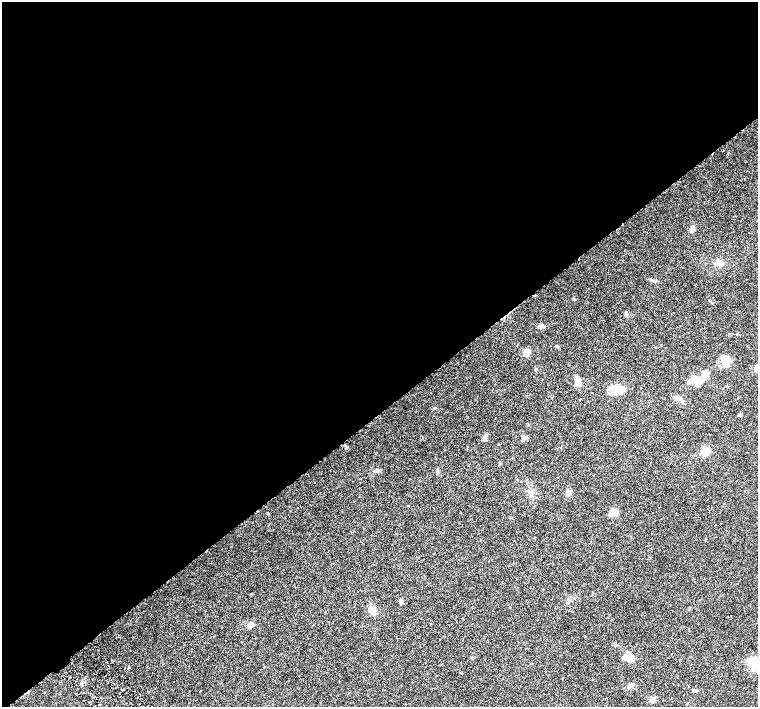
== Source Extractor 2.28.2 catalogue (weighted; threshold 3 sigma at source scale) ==
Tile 2 of 4 x 4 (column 2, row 1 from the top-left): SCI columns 1518-3028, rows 4440-5849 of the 6057 x 6002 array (HDU 1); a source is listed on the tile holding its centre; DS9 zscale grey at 2 x 2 block average (1 PNG px = mean of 2 x 2 image px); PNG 760 x 709 px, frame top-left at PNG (2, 2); no overlay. Shown black and unused: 59% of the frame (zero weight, under 4 of 8 exposures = <1% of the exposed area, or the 3 px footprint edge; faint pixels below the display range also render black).
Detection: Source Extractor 2.28.2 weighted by HDU 2 'WHT'; one run over the whole footprint, this tile lists its part. Background 0.0161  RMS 0.0013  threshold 0.00541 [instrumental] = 3 sigma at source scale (4.09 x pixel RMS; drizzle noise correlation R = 1.36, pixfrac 0.8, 0.0396/0.0396 arcsec/px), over >= 5 px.
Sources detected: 27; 1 cosmic-ray / hot-pixel residue — not listed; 1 inside a brighter listed object's ellipse — not listed separately; the other 25 listed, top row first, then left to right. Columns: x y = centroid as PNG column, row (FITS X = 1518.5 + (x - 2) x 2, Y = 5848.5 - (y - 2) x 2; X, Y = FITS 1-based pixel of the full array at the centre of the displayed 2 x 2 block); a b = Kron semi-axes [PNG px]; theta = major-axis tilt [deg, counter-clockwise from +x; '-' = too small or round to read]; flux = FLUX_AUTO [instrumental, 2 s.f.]
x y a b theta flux
692 229 7 5 48 1.2
719 263 9 6 7 2
540 326 7 5 5 0.75
526 352 5 4 - 2.4
725 362 14 6 -80 2.4
705 374 8 5 55 2.8
577 381 9 5 85 1.3
698 382 12 9 19 2.6
616 388 13 10 26 3.9
677 398 10 4 -24 1.1
740 414 5 4 - 0.37
484 438 6 4 85 0.59
705 452 9 6 45 2.7
437 471 5 3 - 0.39
568 493 6 5 - 0.85
613 512 10 7 -1 2
226 595 2 2 - 0.11
400 601 5 4 - 0.5
372 610 8 6 -83 2.1
250 625 7 5 47 1.4
627 656 11 8 68 2.6
755 664 16 13 85 4.7
81 684 3 2 - 0.28
694 690 6 3 8 0.42
652 700 5 5 - 1.3
Isophote crosses this tile's border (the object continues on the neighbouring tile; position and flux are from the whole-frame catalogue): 1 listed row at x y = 755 664
Diffuse or blended objects may show on this block-average render without a row.